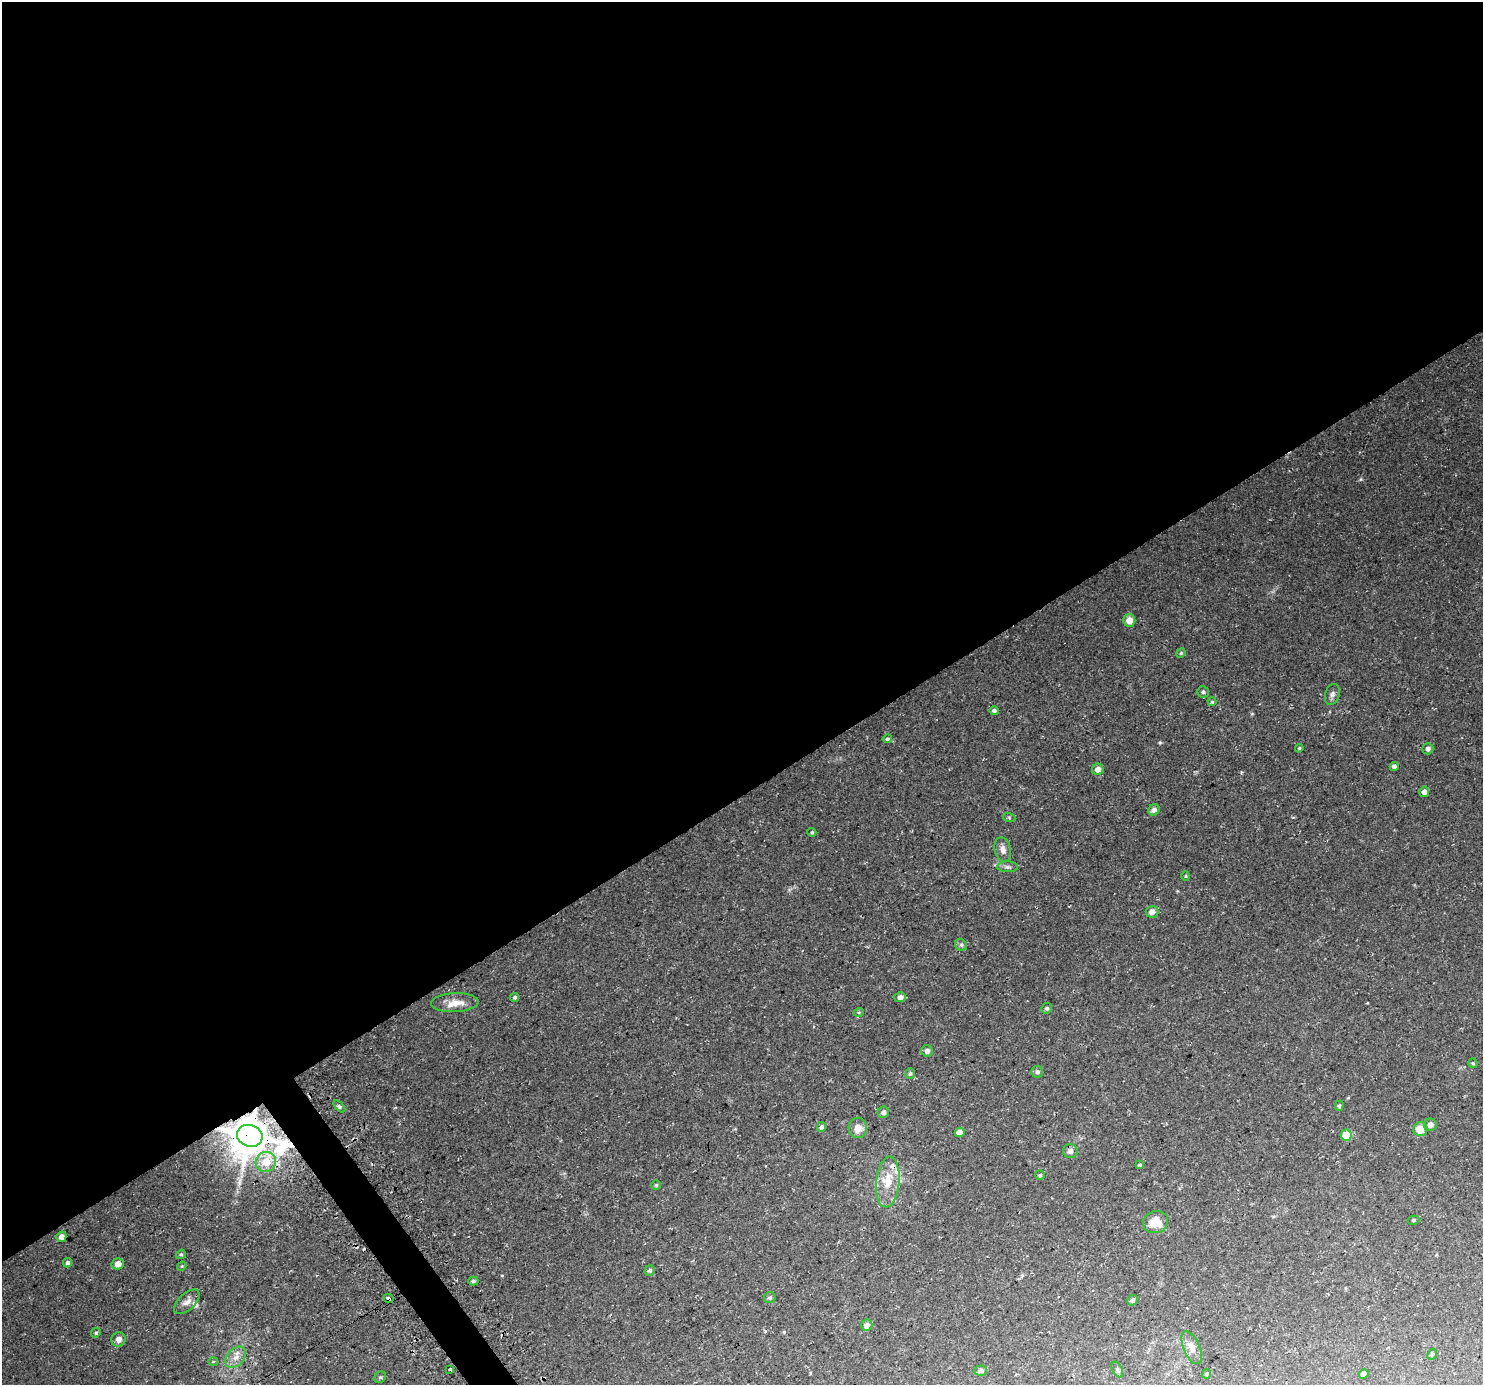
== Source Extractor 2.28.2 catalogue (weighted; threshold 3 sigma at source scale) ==
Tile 2 of 4 x 4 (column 2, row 1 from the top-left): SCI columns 1509-2989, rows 4296-5678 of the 5983 x 5886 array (HDU 1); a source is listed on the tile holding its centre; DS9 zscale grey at full resolution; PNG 1485 x 1387 px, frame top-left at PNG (2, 2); each listed source drawn as its Kron ellipse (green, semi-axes under 4 px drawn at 4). Shown black and unused: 58% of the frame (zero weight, under 3 of 4 exposures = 3% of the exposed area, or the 3 px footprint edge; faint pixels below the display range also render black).
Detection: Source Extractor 2.28.2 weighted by HDU 2 'WHT'; one run over the whole footprint, this tile lists its part. Background 0.0377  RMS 0.0038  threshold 0.0173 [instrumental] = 3 sigma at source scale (4.5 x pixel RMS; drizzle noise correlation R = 1.50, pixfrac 1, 0.0396/0.0396 arcsec/px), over >= 5 px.
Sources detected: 75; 4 inside a brighter listed object's ellipse — not listed separately; the other 71 listed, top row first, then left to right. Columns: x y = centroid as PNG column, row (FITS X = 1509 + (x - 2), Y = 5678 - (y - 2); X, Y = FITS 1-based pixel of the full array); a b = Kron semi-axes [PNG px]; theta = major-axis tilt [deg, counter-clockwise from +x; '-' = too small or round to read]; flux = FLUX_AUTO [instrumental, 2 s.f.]
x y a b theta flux
1129 620 6 6 - 3.8
1181 653 5 4 - 0.41
1203 692 6 5 - 0.8
1332 694 11 7 72 1.3
1212 702 4 4 - 0.42
994 710 5 4 - 0.97
887 739 5 4 - 0.7
1299 748 4 4 - 0.43
1428 749 6 5 - 1.5
1394 766 4 4 - 1.5
1098 769 6 5 - 2.5
1424 792 5 5 - 1.7
1154 810 6 5 - 1.7
1009 817 6 4 -19 0.42
812 832 4 4 - 0.42
1003 850 12 8 -76 2.1
1008 867 10 5 0 1
1186 876 4 4 - 0.38
1152 912 6 6 - 2.2
961 945 6 5 - 0.69
515 997 5 4 - 0.65
900 997 6 5 - 1.9
455 1003 24 9 2 4.6
1047 1008 5 5 - 0.7
859 1012 5 3 - 0.34
927 1051 6 5 - 1.5
1473 1063 5 4 - 0.48
1037 1072 6 6 - 0.94
910 1073 5 4 - 0.67
339 1106 7 4 -46 0.63
1339 1106 5 4 - 0.55
883 1112 6 5 - 0.98
1430 1125 6 6 - 1.9
822 1127 5 4 - 1.1
858 1128 10 9 - 3.5
1420 1129 7 7 - 5
960 1132 5 4 - 3
1346 1135 6 5 - 5.5
250 1136 13 10 -18 1400
1070 1151 7 7 - 1.5
266 1162 10 10 - 6.3
1140 1165 4 4 - 0.51
1040 1175 5 5 - 0.61
888 1182 25 11 84 7.3
656 1185 5 5 - 0.43
1414 1220 6 4 16 0.49
1156 1222 12 11 - 5.9
61 1237 5 5 - 1.7
181 1254 5 4 - 0.5
68 1263 5 4 - 0.92
118 1264 6 5 - 2.6
182 1266 5 3 - 0.36
650 1270 5 5 - 0.69
473 1281 5 4 - 0.66
389 1298 5 3 - 4.2
770 1298 6 5 - 0.72
1132 1300 5 4 - 0.87
187 1302 15 8 43 2.3
867 1325 5 5 - 2.3
96 1333 5 4 - 0.44
118 1339 7 7 - 2.2
1192 1348 17 8 -66 2.8
1432 1354 6 4 66 0.54
236 1357 12 8 48 2.7
213 1361 5 3 - 0.36
450 1369 3 3 - 1.2
1117 1369 8 5 -63 0.75
981 1371 6 5 - 1.2
1207 1374 5 3 - 0.39
1364 1374 5 4 - 1.3
380 1377 6 5 - 0.64
Overlapping masked pixels (flux is a lower limit): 2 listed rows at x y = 250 1136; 389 1298